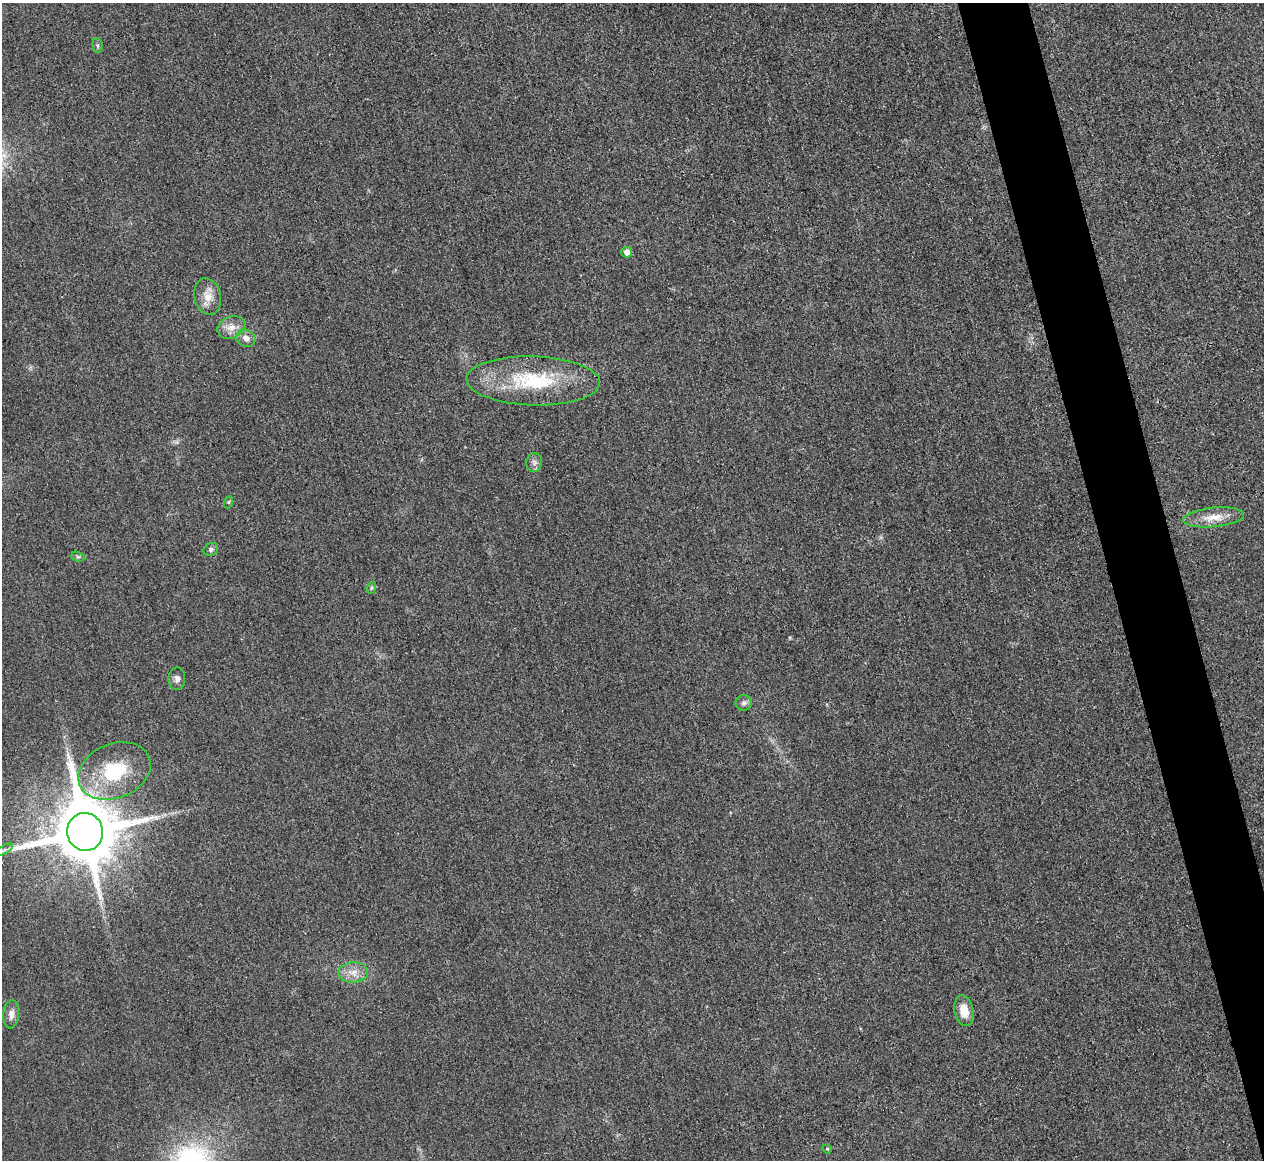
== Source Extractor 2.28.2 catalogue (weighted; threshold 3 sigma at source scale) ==
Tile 6 of 4 x 4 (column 2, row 2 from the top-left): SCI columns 1271-2532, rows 2467-3624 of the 5067 x 5048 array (HDU 1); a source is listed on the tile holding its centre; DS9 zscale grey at full resolution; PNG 1266 x 1162 px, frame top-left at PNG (2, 3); each listed source drawn as its Kron ellipse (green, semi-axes under 4 px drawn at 4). Shown black and unused: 5% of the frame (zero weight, under 3 of 4 exposures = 1% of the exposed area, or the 3 px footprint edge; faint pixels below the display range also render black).
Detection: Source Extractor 2.28.2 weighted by HDU 2 'WHT'; one run over the whole footprint, this tile lists its part. Background 0.0224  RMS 0.0056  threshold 0.0253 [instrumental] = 3 sigma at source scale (4.5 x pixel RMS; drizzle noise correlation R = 1.50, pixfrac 1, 0.05/0.05 arcsec/px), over >= 5 px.
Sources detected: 21; all 21 listed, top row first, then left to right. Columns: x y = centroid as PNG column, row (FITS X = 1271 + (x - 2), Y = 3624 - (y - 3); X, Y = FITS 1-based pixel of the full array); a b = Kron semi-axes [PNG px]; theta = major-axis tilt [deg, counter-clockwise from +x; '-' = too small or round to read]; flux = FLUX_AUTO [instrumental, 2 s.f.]
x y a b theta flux
97 45 7 5 -83 1.1
627 252 5 5 - 3.9
208 296 18 13 -77 7.5
231 327 14 10 23 5.8
246 338 10 8 -30 3.7
533 381 67 24 -2 48
534 462 9 8 - 2.3
229 502 6 4 70 0.74
1214 517 30 9 6 9.5
211 549 7 6 - 1.4
78 557 7 4 -17 1
371 588 6 4 72 0.93
177 679 11 8 89 2.5
744 703 8 8 - 1.8
114 771 37 27 22 34
85 832 19 18 - 5200
4 850 9 4 30 1.5
353 972 15 10 4 6.1
964 1011 15 9 -79 8.7
11 1014 14 8 84 3.7
827 1149 5 4 - 0.62